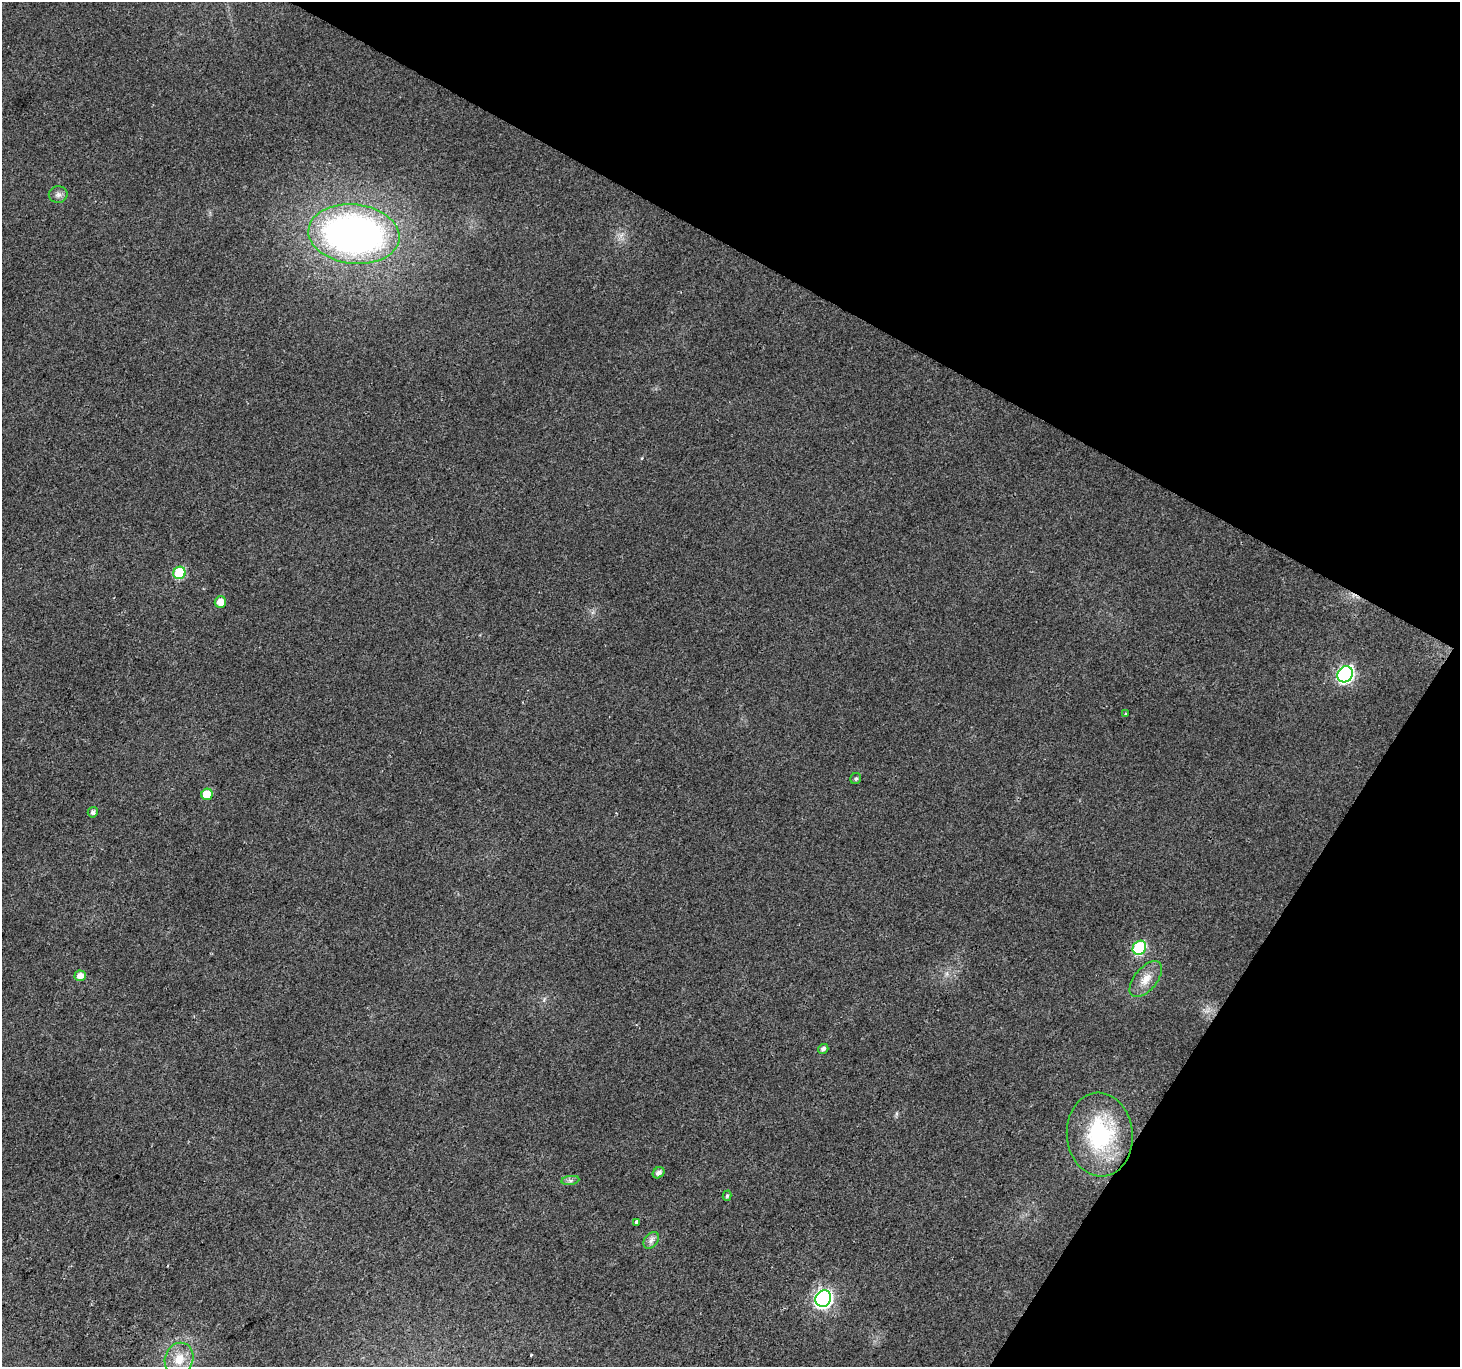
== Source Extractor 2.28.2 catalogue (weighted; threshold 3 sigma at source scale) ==
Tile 8 of 4 x 4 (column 4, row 2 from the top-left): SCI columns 4379-5836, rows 2993-4357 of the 5836 x 5917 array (HDU 1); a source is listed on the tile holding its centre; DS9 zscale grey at full resolution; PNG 1462 x 1369 px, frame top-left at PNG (2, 2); each listed source drawn as its Kron ellipse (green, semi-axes under 4 px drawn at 4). Shown black and unused: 28% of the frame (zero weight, under 2 of 3 exposures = <1% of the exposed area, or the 3 px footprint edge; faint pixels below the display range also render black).
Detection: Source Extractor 2.28.2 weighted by HDU 2 'WHT'; one run over the whole footprint, this tile lists its part. Background 0.0281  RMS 0.0065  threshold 0.0291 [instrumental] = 3 sigma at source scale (4.5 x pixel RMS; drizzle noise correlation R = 1.50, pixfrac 1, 0.0396/0.0396 arcsec/px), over >= 5 px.
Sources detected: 21; all 21 listed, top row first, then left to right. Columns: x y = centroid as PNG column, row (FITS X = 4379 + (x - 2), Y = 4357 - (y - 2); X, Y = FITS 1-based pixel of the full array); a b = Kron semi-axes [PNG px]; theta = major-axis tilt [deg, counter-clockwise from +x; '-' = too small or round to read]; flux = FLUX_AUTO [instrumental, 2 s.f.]
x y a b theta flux
58 195 9 8 - 2.7
354 234 46 29 -6 300
179 573 6 6 - 36
220 602 6 5 - 7.5
1345 674 8 7 - 170
1125 714 3 2 - 1
856 778 6 5 - 1.2
207 794 6 5 - 12
93 812 5 5 - 2.1
1139 948 7 6 - 60
80 976 5 5 - 4.4
1146 979 21 11 50 8.7
823 1049 5 4 - 2.1
1100 1134 42 33 -85 62
659 1173 6 5 - 2.9
570 1180 9 4 8 1.6
727 1196 5 4 - 1.1
636 1222 4 3 - 3.2
651 1240 9 6 50 2.6
823 1299 8 7 - 220
179 1359 17 14 70 12